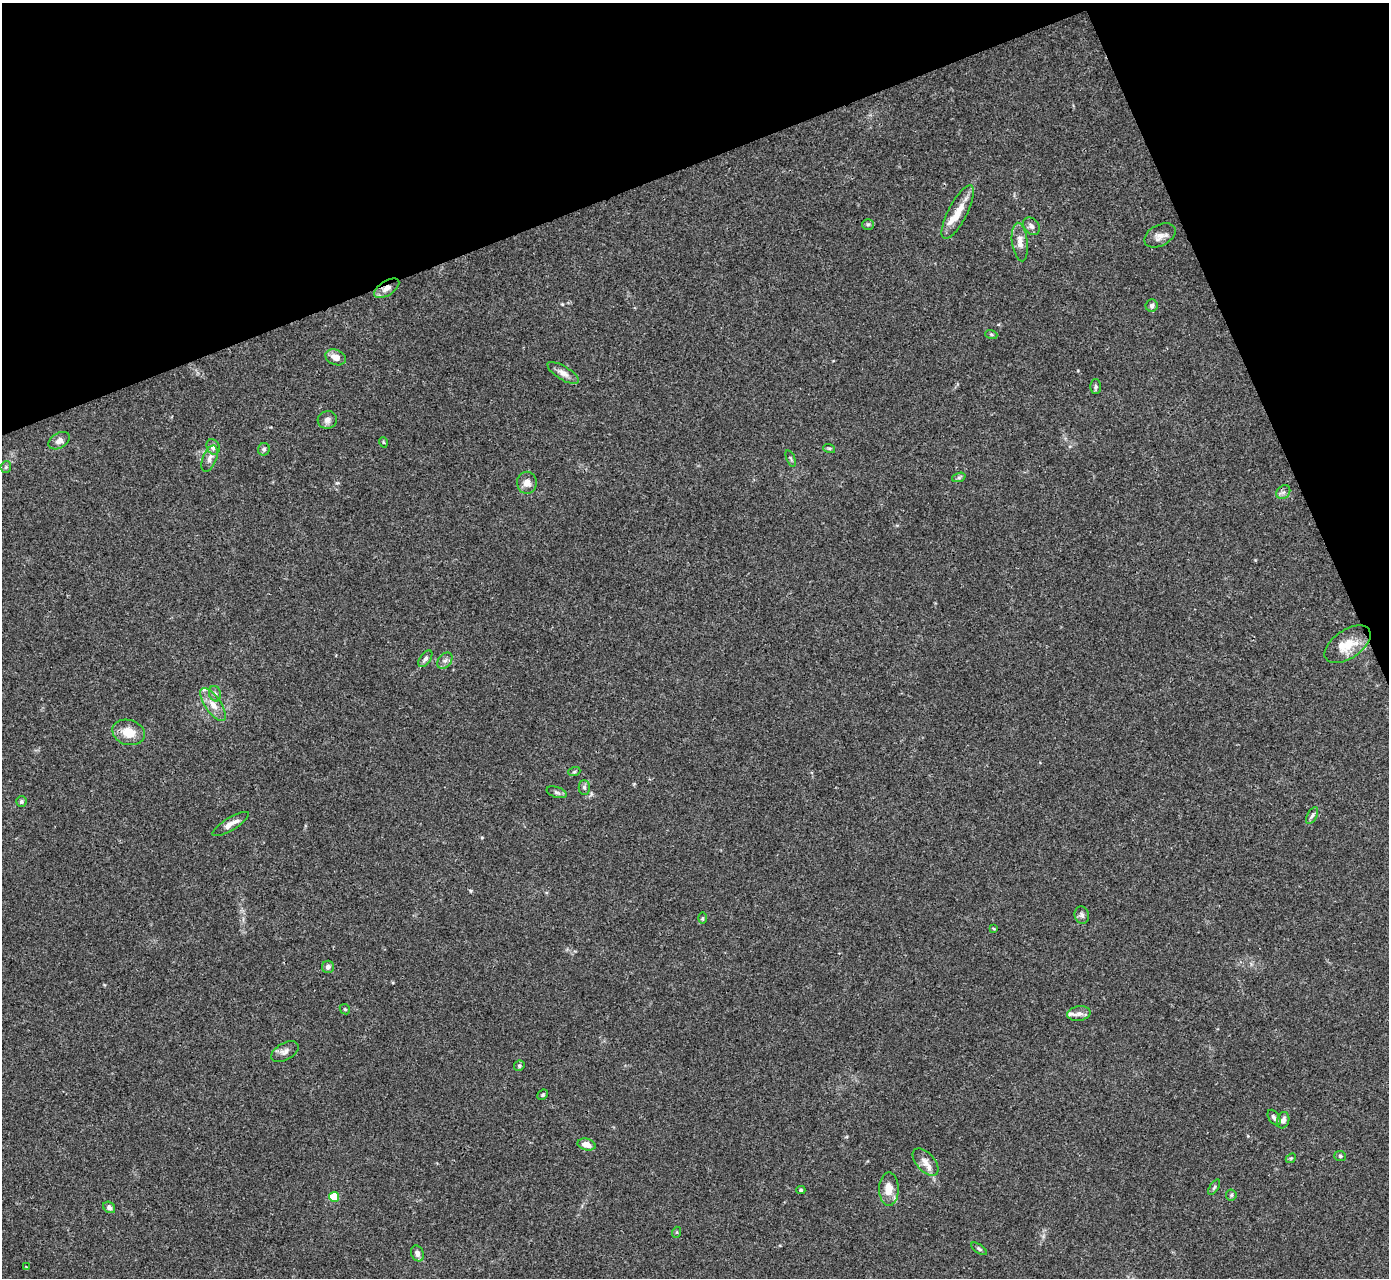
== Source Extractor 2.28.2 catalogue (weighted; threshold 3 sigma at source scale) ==
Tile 3 of 4 x 4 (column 3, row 1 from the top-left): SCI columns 2778-4164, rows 4112-5387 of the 5553 x 5542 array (HDU 1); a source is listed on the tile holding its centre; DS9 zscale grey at full resolution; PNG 1391 x 1280 px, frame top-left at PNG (2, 3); each listed source drawn as its Kron ellipse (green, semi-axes under 4 px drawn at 4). Shown black and unused: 19% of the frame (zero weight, under 3 of 4 exposures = <1% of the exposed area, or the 3 px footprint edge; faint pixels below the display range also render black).
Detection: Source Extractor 2.28.2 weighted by HDU 2 'WHT'; one run over the whole footprint, this tile lists its part. Background 0.0392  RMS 0.0028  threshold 0.0126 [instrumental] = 3 sigma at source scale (4.5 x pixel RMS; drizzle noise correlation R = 1.50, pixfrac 1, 0.05/0.05 arcsec/px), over >= 5 px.
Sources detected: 65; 5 inside a brighter listed object's ellipse — not listed separately; the other 60 listed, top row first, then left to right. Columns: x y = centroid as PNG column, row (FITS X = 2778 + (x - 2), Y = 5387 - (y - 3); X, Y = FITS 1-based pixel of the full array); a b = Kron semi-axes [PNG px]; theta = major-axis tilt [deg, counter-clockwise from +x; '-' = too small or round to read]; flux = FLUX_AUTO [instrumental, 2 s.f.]
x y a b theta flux
958 212 30 9 63 4.9
868 224 6 5 - 0.45
1031 226 10 7 -50 1.1
1160 235 17 10 27 2
1020 242 19 8 -83 2.4
387 288 14 7 33 2.1
1152 306 6 6 - 0.84
991 334 6 4 -19 0.41
336 357 11 7 -23 2.3
563 373 18 6 -31 1.8
1096 387 7 5 -89 0.6
327 420 10 8 13 1.3
59 441 11 7 30 1.7
383 442 5 3 - 0.27
213 447 8 6 -67 1.4
829 448 6 4 -18 0.35
264 449 6 6 - 0.67
210 458 14 7 68 1.4
791 458 9 3 -69 0.4
6 467 6 5 - 0.49
959 477 7 4 19 0.53
527 483 11 10 - 2.2
1283 492 8 6 43 0.88
1348 644 26 14 34 5.8
425 659 9 5 54 0.83
445 661 9 6 49 0.96
215 694 8 6 -74 0.74
213 704 19 8 -56 3.2
129 732 16 12 -17 4.8
574 772 6 4 19 0.38
584 787 7 5 -89 0.64
557 792 10 5 -18 0.77
21 801 5 5 - 0.61
1312 816 9 5 62 0.7
231 824 21 6 31 2
1082 915 9 7 -74 0.89
702 918 6 4 89 0.38
994 929 4 3 - 0.25
328 967 6 6 - 0.95
345 1009 6 4 -43 0.34
1079 1014 11 7 8 1.3
285 1052 15 8 29 1.6
519 1066 5 5 - 0.57
543 1095 6 4 44 0.41
1274 1117 8 5 -57 0.83
1283 1120 8 6 72 1.3
587 1145 9 6 -14 2.3
1340 1156 6 5 - 0.51
1291 1158 5 4 - 0.4
925 1162 16 9 -48 2.1
1214 1187 9 3 56 0.48
889 1189 17 9 90 3.7
801 1190 4 4 - 0.36
1231 1195 5 5 - 0.46
334 1197 5 5 - 11
109 1207 6 5 - 0.92
677 1232 5 3 - 0.28
979 1249 9 4 -34 0.57
417 1253 8 6 -67 1.1
26 1267 3 3 - 0.25
Overlapping masked pixels (flux is a lower limit): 1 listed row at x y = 387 288